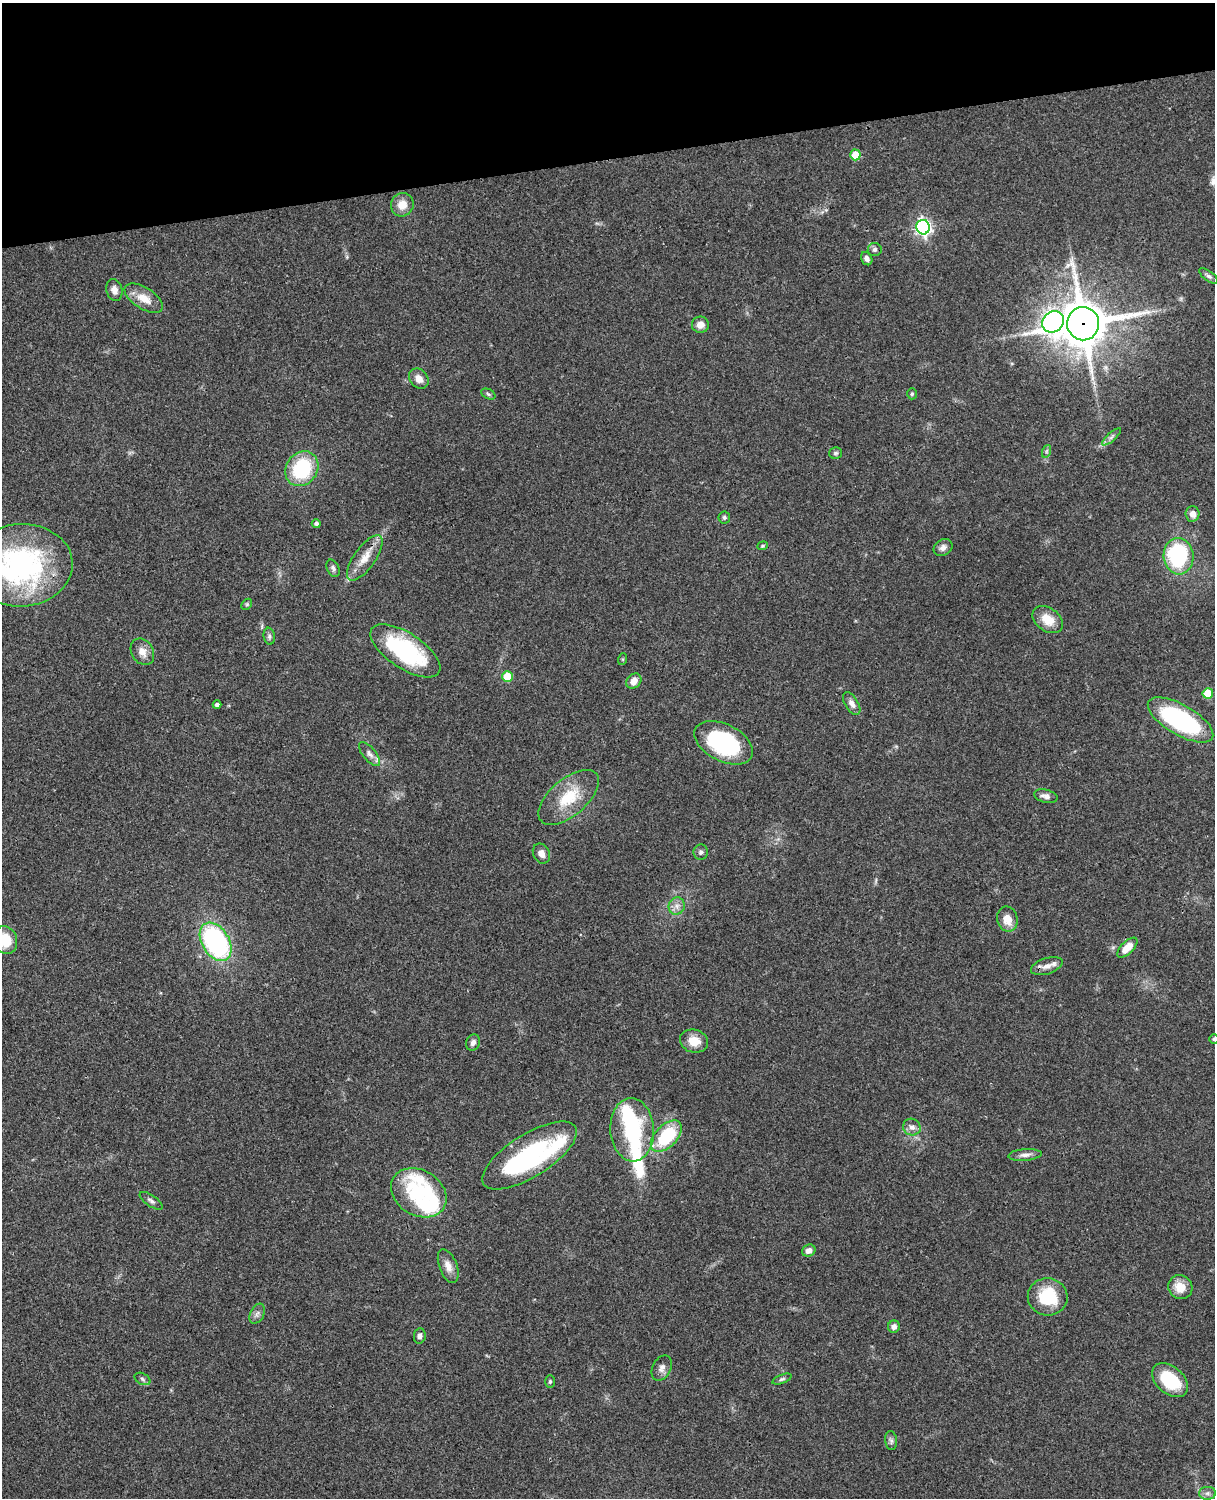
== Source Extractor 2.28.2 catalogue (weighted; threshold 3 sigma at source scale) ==
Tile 3 of 4 x 3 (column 3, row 1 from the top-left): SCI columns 2545-3757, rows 3267-4762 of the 5087 x 4925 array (HDU 1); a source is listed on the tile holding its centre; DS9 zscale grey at full resolution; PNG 1217 x 1500 px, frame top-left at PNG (2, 3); each listed source drawn as its Kron ellipse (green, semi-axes under 4 px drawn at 4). Shown black and unused: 10% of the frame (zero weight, under 3 of 4 exposures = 6% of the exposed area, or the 3 px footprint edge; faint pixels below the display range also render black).
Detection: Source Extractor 2.28.2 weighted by HDU 2 'WHT'; one run over the whole footprint, this tile lists its part. Background 0.0863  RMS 0.0061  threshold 0.0276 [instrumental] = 3 sigma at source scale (4.5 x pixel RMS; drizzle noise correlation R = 1.50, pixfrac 1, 0.05/0.05 arcsec/px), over >= 5 px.
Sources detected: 84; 3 inside a brighter object's white glare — neither listed nor drawn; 6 inside a brighter listed object's ellipse — not listed separately; the other 75 listed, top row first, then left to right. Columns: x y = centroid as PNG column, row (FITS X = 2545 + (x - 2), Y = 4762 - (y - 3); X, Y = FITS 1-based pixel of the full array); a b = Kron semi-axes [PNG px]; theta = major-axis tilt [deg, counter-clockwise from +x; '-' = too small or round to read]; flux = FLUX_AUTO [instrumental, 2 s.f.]
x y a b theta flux
855 155 5 5 - 15
402 205 12 11 - 7.4
923 227 7 7 - 180
875 250 7 6 - 1.7
867 259 7 5 -63 2.1
1209 276 11 5 -37 1.8
114 290 11 8 -76 3.8
144 298 21 10 -32 9.2
1053 322 11 10 - 350
1083 324 17 16 - 2300
700 325 8 8 - 5
419 379 11 8 -48 5
488 394 7 5 -27 1.2
912 394 5 4 - 0.94
1111 437 12 4 40 1.9
1047 451 6 4 71 1.1
835 453 6 5 - 1.2
302 469 18 15 53 42
1193 514 8 7 - 4.3
724 517 6 6 - 1.2
316 523 4 4 - 1.7
763 546 5 4 - 0.79
943 548 10 8 33 2.9
1178 556 18 15 -85 60
365 558 27 10 54 9.2
21 565 52 41 3 120
333 568 9 6 -65 1.8
247 604 6 4 46 0.91
1048 619 17 11 -34 11
269 636 8 5 -82 1.5
405 651 40 17 -33 69
142 652 14 11 -58 5.4
623 659 6 4 72 0.67
507 676 5 5 - 15
634 681 8 6 43 4.6
1208 693 5 5 - 22
852 704 13 6 -59 3.3
217 705 4 4 - 1.9
1180 720 37 15 -30 79
724 743 31 18 -27 68
369 754 15 6 -50 3.1
1046 796 12 6 -14 3
569 797 36 18 41 23
701 852 7 7 - 1.8
541 854 10 8 -64 4
677 906 9 8 - 3.3
1007 919 13 10 -76 7.9
5 940 14 11 -72 17
216 942 21 13 -59 96
1127 948 12 6 45 8.6
1047 966 16 8 19 4.8
1214 1039 5 5 - 0.96
694 1041 14 11 -15 9.1
473 1043 8 7 - 2.5
912 1127 9 8 - 3.3
632 1130 32 21 -86 48
666 1136 19 11 45 39
1025 1155 16 6 5 3.2
530 1156 54 21 32 65
419 1193 29 22 -32 43
151 1201 13 5 -34 2
809 1251 7 6 - 3.7
448 1266 18 9 -69 5.5
1180 1287 12 11 - 8.8
1048 1297 20 18 -6 28
257 1314 10 7 64 2.4
894 1327 6 6 - 2.8
420 1336 7 6 - 2.4
662 1368 13 9 64 3.5
142 1379 8 5 -29 1.4
782 1379 10 4 20 1.2
1170 1380 20 13 -41 28
550 1382 6 5 - 0.96
891 1441 9 6 -83 1.8
1207 1493 8 6 1 2.1
Overlapping masked pixels (flux is a lower limit): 2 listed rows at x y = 1083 324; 1047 966
Isophote crosses this tile's border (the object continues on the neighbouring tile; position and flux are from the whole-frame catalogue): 3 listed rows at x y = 21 565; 5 940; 1214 1039